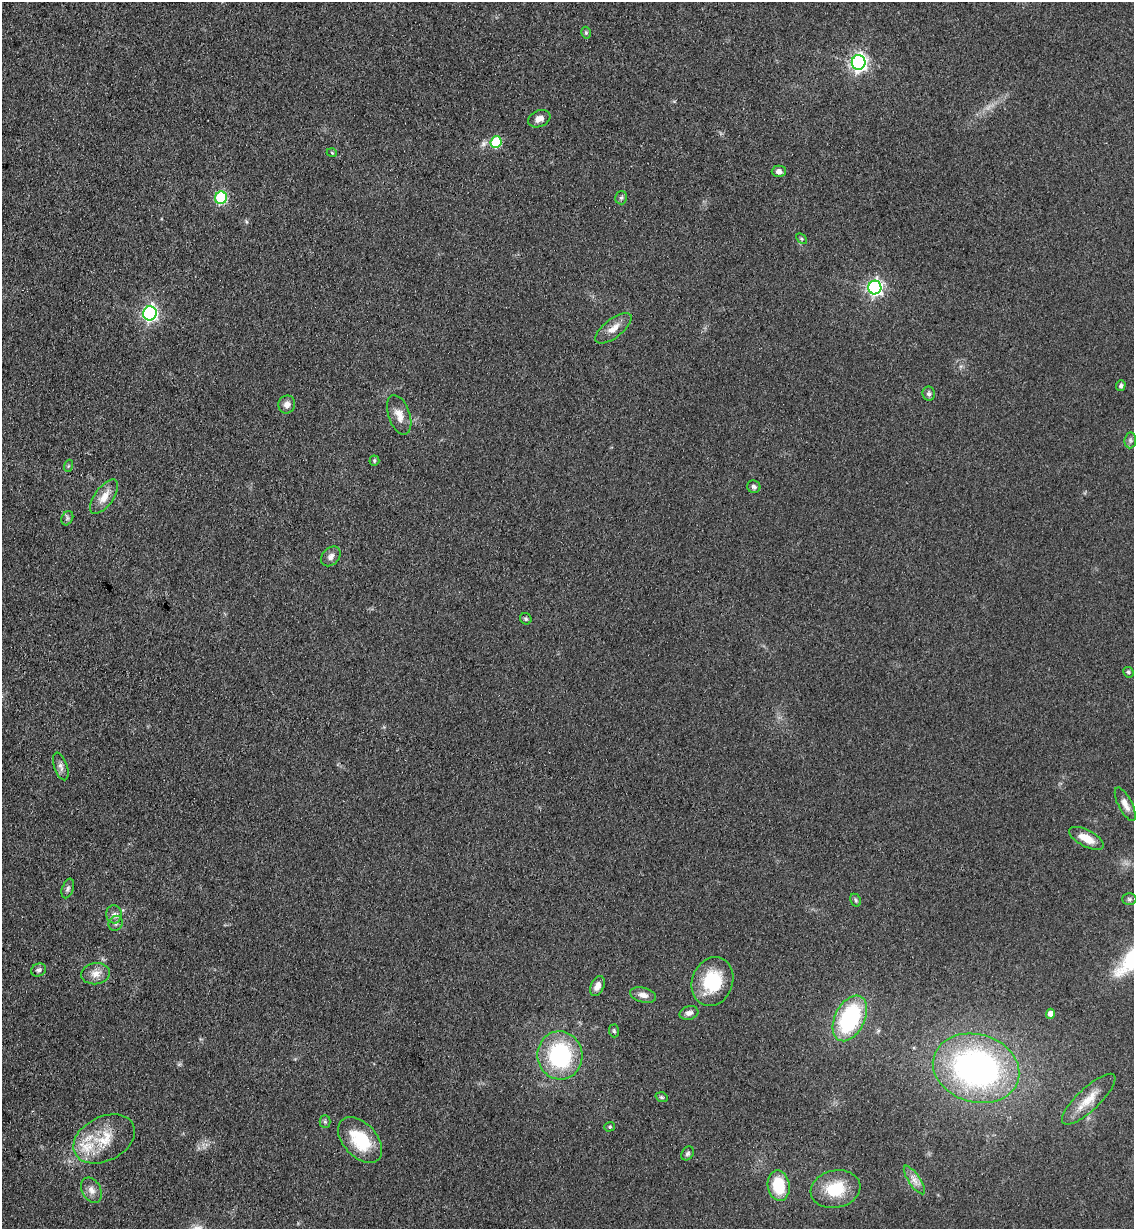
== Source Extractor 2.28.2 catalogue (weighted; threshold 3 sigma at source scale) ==
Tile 11 of 4 x 4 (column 3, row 3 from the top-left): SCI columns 2560-3691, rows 1242-2468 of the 5000 x 4935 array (HDU 1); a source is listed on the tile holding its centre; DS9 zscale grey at full resolution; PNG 1136 x 1231 px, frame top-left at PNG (2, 2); each listed source drawn as its Kron ellipse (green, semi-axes under 4 px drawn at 4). Shown black and unused: <1% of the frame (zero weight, under 3 of 4 exposures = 5% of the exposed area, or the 3 px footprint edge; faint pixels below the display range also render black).
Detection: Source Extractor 2.28.2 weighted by HDU 2 'WHT'; one run over the whole footprint, this tile lists its part. Background 0.112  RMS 0.0077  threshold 0.0347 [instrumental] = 3 sigma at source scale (4.5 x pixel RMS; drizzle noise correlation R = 1.50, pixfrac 1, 0.05/0.05 arcsec/px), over >= 5 px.
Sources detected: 56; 1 inside a brighter listed object's ellipse — not listed separately; the other 55 listed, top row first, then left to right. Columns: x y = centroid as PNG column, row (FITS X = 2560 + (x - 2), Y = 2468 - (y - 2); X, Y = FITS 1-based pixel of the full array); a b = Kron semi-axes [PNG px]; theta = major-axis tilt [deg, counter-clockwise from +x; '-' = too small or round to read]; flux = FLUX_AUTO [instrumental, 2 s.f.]
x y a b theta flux
586 33 6 4 -76 1.4
859 62 7 7 - 280
539 119 11 8 23 4.6
496 142 6 5 - 49
332 153 5 3 - 0.8
779 171 7 6 - 2.9
221 198 6 6 - 70
621 198 7 6 - 1.6
801 239 6 4 -45 1.1
875 287 7 6 - 210
150 313 7 6 - 200
613 328 22 9 38 8.2
1121 385 5 4 - 1.7
929 394 7 6 - 2.1
287 405 9 8 - 4.1
399 415 20 10 -71 8.4
1130 440 8 5 84 2.1
374 461 5 5 - 1.4
68 466 6 4 71 0.94
754 487 7 6 - 2.1
104 497 20 9 54 9.5
67 518 7 5 61 1.8
331 556 11 8 46 4
526 619 6 5 - 1.3
1128 672 5 5 - 1.6
61 766 14 6 -71 3.8
1125 804 18 7 -63 5.8
1086 838 19 8 -27 12
68 888 10 5 70 2.1
1129 899 7 6 - 1.5
856 900 7 5 -62 1.4
114 914 9 8 - 3.3
116 923 8 7 - 2.5
38 970 8 6 25 2
96 974 14 10 7 7
712 982 25 20 69 35
597 986 10 6 63 5.4
643 995 13 7 -14 4.8
689 1013 9 6 15 3.3
1050 1014 5 4 - 5.5
850 1018 24 15 64 85
614 1031 6 5 - 1.3
560 1055 24 22 -81 79
976 1068 44 34 -16 240
662 1097 6 4 -20 1.2
1089 1099 35 11 43 16
325 1122 6 5 - 1.4
610 1127 5 4 - 1.1
104 1139 32 22 27 28
360 1140 27 16 -47 34
688 1153 7 5 57 1.7
914 1180 17 6 -56 5.5
779 1186 15 11 -80 28
835 1189 25 18 13 29
91 1190 13 9 -60 5.6